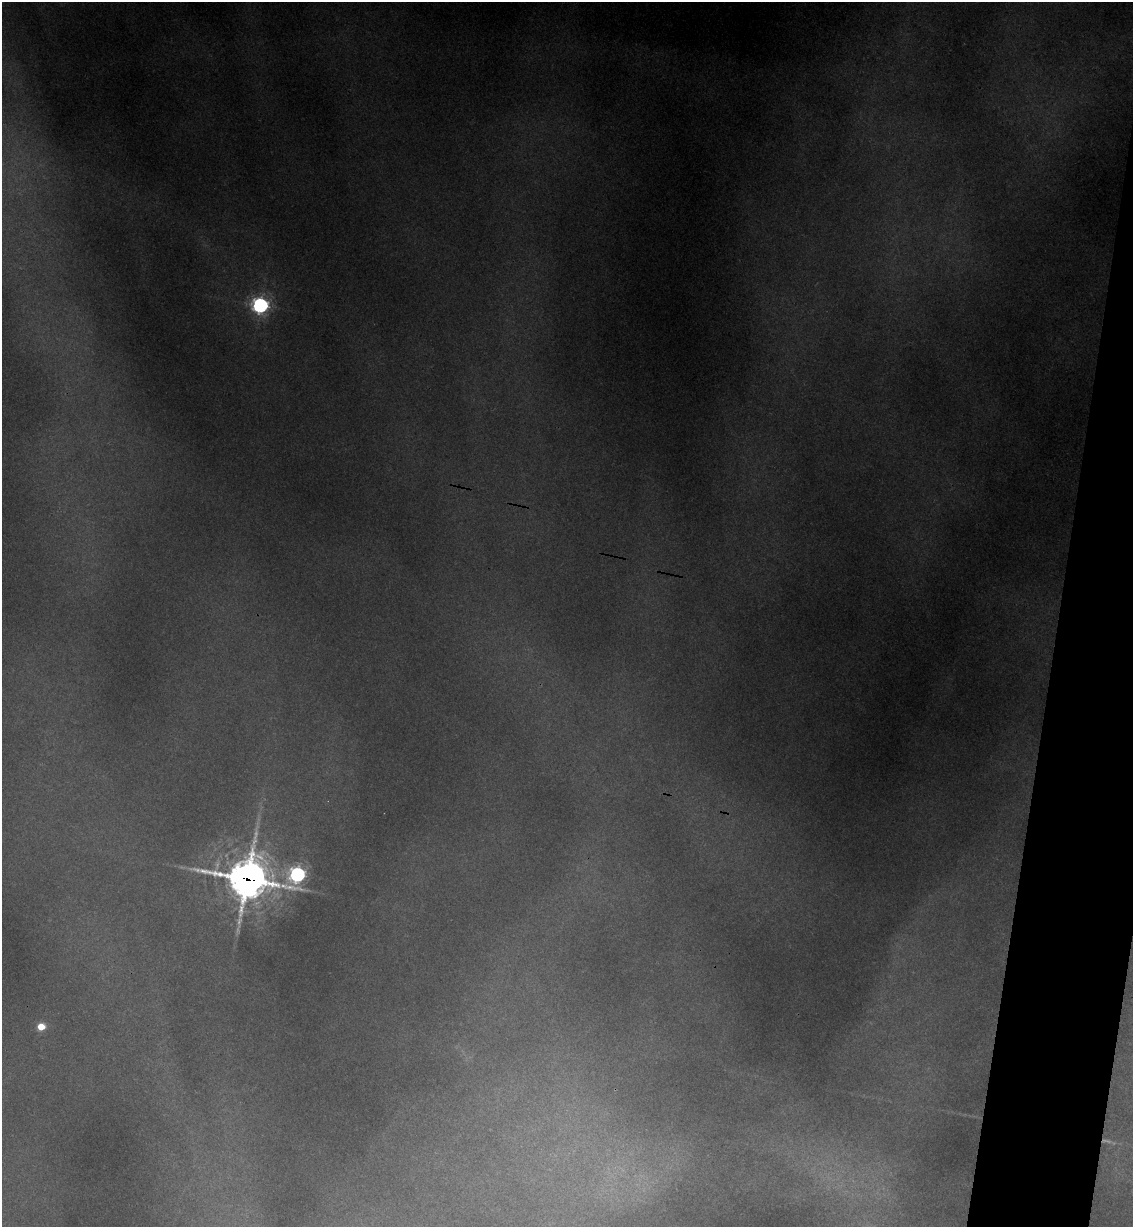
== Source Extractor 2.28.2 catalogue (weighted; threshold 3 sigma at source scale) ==
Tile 10 of 4 x 4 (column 2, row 3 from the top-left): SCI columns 1306-2436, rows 1242-2466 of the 4993 x 4930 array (HDU 1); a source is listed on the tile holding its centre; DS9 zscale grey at full resolution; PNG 1135 x 1229 px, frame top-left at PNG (2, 2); no overlay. Shown black and unused: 6% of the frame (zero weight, under 3 of 4 exposures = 6% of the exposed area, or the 3 px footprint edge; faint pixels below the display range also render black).
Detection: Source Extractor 2.28.2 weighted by HDU 2 'WHT'; one run over the whole footprint, this tile lists its part. Background 0.133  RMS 0.0071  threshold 0.0318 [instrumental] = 3 sigma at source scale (4.5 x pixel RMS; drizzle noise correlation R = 1.50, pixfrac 1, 0.05/0.05 arcsec/px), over >= 5 px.
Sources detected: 5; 1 too faint to see at this stretch — not listed; the other 4 listed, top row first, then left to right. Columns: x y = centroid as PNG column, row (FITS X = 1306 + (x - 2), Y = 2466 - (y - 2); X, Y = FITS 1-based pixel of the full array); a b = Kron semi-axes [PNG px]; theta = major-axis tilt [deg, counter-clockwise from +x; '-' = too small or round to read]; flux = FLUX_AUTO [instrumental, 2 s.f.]
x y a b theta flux
260 305 7 7 - 430
297 874 8 7 - 380
247 879 19 17 -1 3000
41 1027 5 5 - 32
Overlapping masked pixels (flux is a lower limit): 1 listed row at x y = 247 879